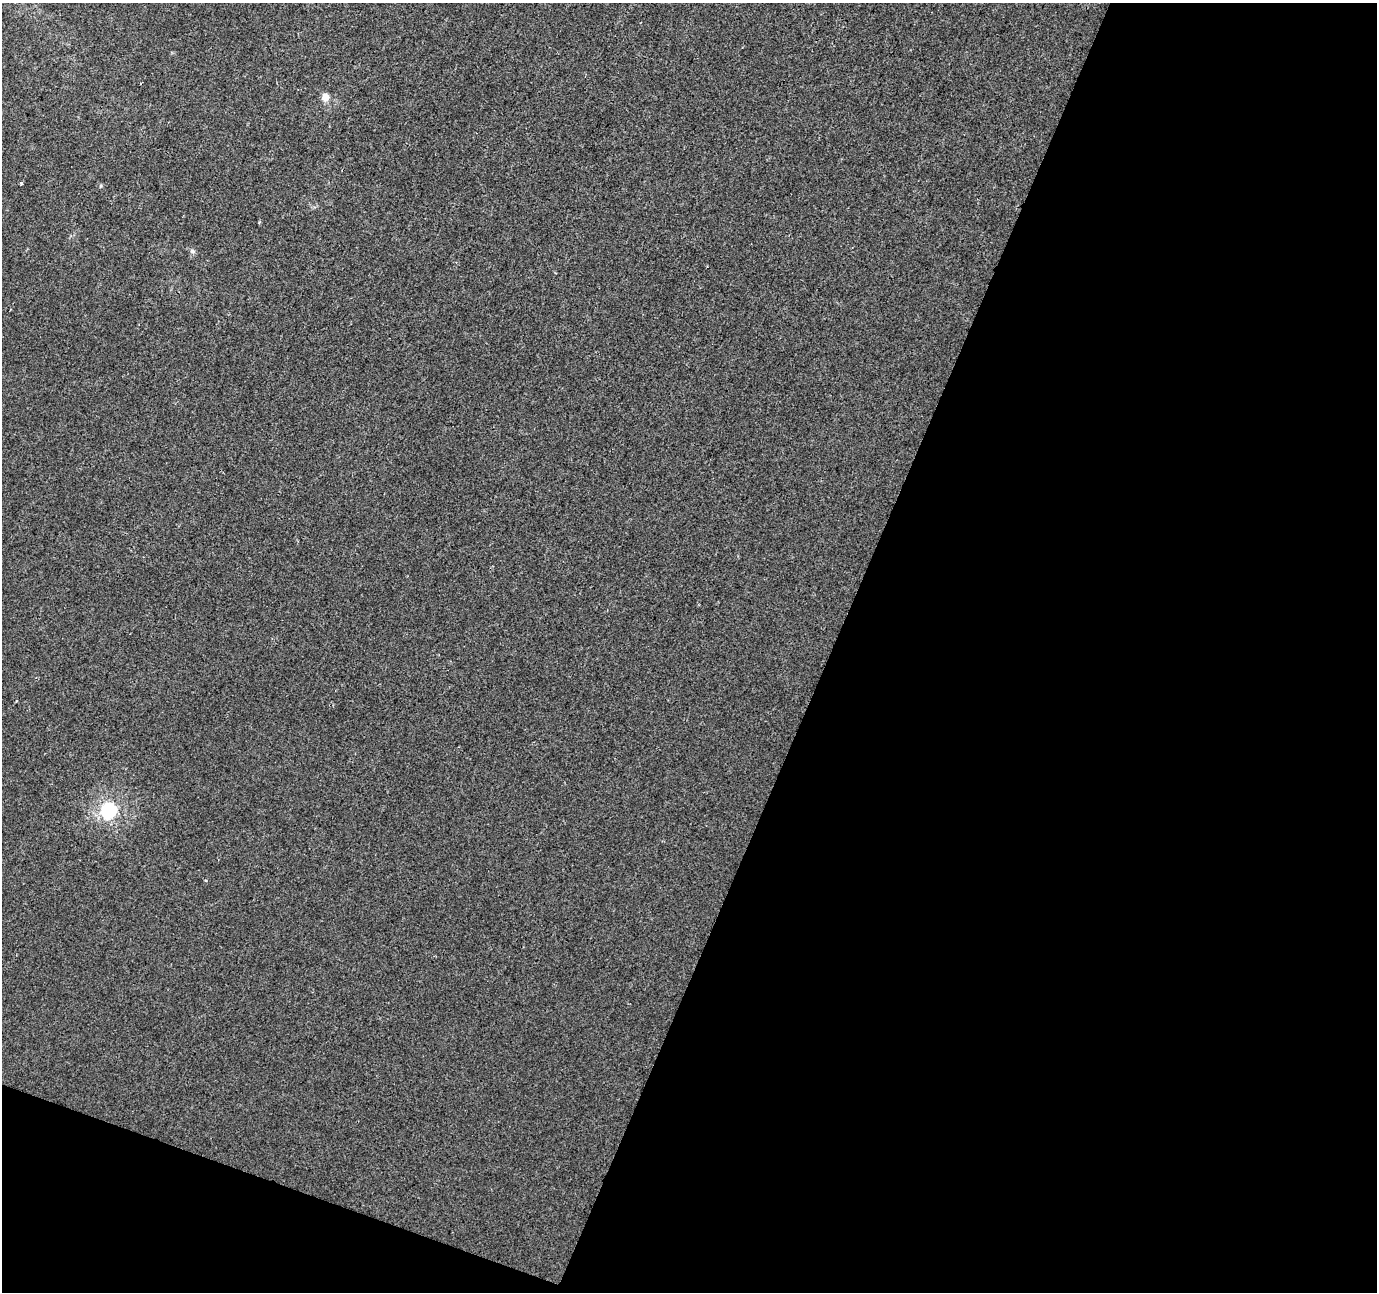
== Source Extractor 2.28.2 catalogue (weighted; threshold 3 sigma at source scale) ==
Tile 4 of 2 x 2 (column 2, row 2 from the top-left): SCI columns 1377-2751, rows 108-1397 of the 2751 x 2813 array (HDU 1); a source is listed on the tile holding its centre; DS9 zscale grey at full resolution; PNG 1379 x 1294 px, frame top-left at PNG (2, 3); no overlay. Shown black and unused: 43% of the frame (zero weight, under 2 of 3 exposures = <1% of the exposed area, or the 3 px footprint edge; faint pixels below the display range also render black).
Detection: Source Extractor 2.28.2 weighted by HDU 2 'WHT'; one run over the whole footprint, this tile lists its part. Background 4.66e-04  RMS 0.004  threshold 0.0181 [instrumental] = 3 sigma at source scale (4.5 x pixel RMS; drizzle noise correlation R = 1.50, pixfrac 1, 0.0396/0.0396 arcsec/px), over >= 5 px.
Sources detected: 4; all 4 listed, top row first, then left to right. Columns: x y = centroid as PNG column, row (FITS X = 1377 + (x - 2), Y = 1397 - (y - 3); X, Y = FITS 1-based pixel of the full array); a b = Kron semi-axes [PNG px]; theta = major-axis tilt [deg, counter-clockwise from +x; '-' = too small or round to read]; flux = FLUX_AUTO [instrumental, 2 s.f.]
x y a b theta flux
325 97 5 5 - 6.1
21 183 3 3 - 0.64
192 251 8 6 -16 0.93
109 810 6 6 - 100